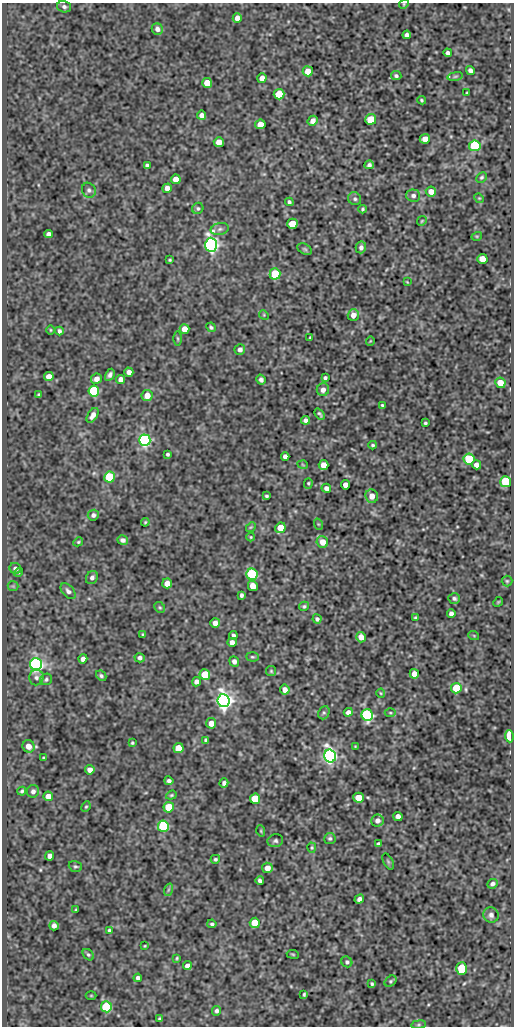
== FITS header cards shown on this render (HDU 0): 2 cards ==
NAXIS1  =                  512
NAXIS2  =                 1024

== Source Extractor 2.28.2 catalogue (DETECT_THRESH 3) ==
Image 512 x 1024 px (HDU 0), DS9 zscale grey, 1 PNG px = 1 image px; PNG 516 x 1028 px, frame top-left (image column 1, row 1024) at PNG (2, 3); each listed source drawn as its Kron ellipse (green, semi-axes under 4 px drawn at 4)
Background 136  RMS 0.65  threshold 1.95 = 3 sigma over >= 5 px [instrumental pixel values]
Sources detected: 200; all 200 listed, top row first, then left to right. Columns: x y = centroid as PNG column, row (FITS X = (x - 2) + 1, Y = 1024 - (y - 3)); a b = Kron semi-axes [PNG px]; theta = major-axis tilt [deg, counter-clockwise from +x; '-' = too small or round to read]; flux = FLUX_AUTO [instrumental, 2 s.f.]
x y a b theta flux
404 4 5 4 - 47
64 7 7 5 -16 130
237 18 5 4 - 280
157 29 6 5 - 190
407 35 4 4 - 150
448 53 4 4 - 120
470 70 5 4 - 150
308 71 5 5 - 550
396 76 5 4 - 91
455 76 8 4 9 81
262 78 5 4 - 340
207 83 5 5 - 850
467 93 3 2 - 42
279 94 5 5 - 1300
421 100 4 3 - 51
202 115 4 4 - 220
371 119 5 5 - 1000
313 121 5 4 - 270
260 124 5 5 - 620
425 139 5 5 - 370
219 142 5 5 - 420
475 146 5 5 - 3700
369 165 4 4 - 120
147 166 4 4 - 110
482 177 6 4 44 77
176 179 5 5 - 500
167 188 5 4 - 330
89 190 8 6 -59 110
431 192 5 5 - 390
413 196 7 6 - 120
479 198 5 4 - 47
355 199 7 6 - 100
289 202 4 3 - 83
198 208 6 5 - 83
363 209 4 3 - 63
422 221 5 4 - 48
292 224 5 5 - 1100
220 229 9 6 11 130
49 234 4 4 - 210
477 236 5 3 - 40
211 245 7 6 - 16000
361 247 6 5 - 140
305 249 8 5 -27 74
482 259 5 5 - 520
170 260 3 2 - 46
275 274 5 5 - 1900
407 282 3 2 - 33
264 315 5 4 - 46
353 315 6 5 - 290
211 327 5 4 - 69
184 329 5 5 - 450
51 330 4 3 - 41
59 331 4 3 - 100
310 337 3 2 - 43
178 339 7 3 -89 56
370 341 5 3 - 32
240 349 5 5 - 180
129 372 4 4 - 210
110 375 6 4 62 130
49 377 5 4 - 360
325 378 4 4 - 87
96 379 6 5 - 240
121 379 4 4 - 220
261 380 5 4 - 130
500 383 5 5 - 680
323 390 6 6 - 230
94 391 5 5 - 4700
39 395 3 3 - 67
147 395 5 5 - 460
382 405 3 3 - 53
320 414 6 2 -49 75
93 415 8 5 57 240
305 420 4 4 - 130
425 423 3 3 - 62
145 440 6 5 - 10000
373 445 4 3 - 62
167 454 3 3 - 75
285 456 4 4 - 160
469 459 5 5 - 1900
303 465 5 3 - 33
323 465 5 5 - 400
476 465 4 4 - 250
110 477 5 5 - 3500
506 482 5 5 - 3000
308 483 5 4 - 55
345 485 4 4 - 300
326 488 5 4 - 170
267 496 4 3 - 70
372 496 7 6 - 350
93 515 5 5 - 130
145 522 4 3 - 50
318 524 6 3 -71 41
251 527 5 4 - 50
280 528 5 5 - 810
251 537 4 4 - 40
123 540 5 4 - 140
78 542 5 4 - 54
322 542 6 5 - 450
15 568 6 5 - 160
18 572 4 3 - 53
252 574 5 5 - 4800
92 578 7 5 57 140
507 581 5 5 - 60
167 583 5 5 - 390
13 586 5 5 - 62
253 586 5 4 - 510
68 591 9 5 -49 160
241 595 4 3 - 100
454 598 6 5 - 90
498 602 5 4 - 41
304 606 5 4 - 67
160 607 6 5 - 61
451 613 4 4 - 150
415 618 4 4 - 54
317 619 4 4 - 100
215 623 5 5 - 310
143 635 3 3 - 54
233 635 4 3 - 100
474 636 5 3 - 40
361 637 5 5 - 420
232 642 4 4 - 250
252 657 6 4 -2 69
140 658 5 4 - 130
83 659 4 4 - 180
234 661 5 4 - 170
36 664 6 6 - 15000
271 671 5 5 - 60
205 674 5 5 - 1400
414 674 5 4 - 390
101 676 6 4 -42 87
36 677 8 7 - 140
46 679 6 5 - 85
196 682 5 4 - 160
456 688 5 5 - 2000
285 690 5 4 - 260
381 693 4 4 - 43
224 701 6 6 - 27000
348 712 5 4 - 210
324 713 7 5 68 92
390 713 5 3 - 49
367 715 6 5 - 7200
211 723 5 5 - 400
509 736 6 4 -84 1300
206 740 4 3 - 64
132 743 3 3 - 55
29 746 6 6 - 450
355 746 3 2 - 31
179 748 5 5 - 920
330 756 6 6 - 17000
43 758 3 2 - 36
90 770 5 4 - 270
169 781 4 4 - 120
224 783 5 4 - 120
22 791 4 4 - 72
33 791 6 6 - 160
171 795 5 4 - 61
48 796 5 4 - 390
358 798 5 5 - 810
255 799 5 5 - 1400
86 807 5 4 - 58
169 807 5 5 - 1300
398 816 4 4 - 210
377 820 6 6 - 200
163 826 5 5 - 4800
261 831 6 3 -72 45
330 838 5 5 - 85
275 841 8 6 15 110
378 844 4 3 - 69
312 848 5 4 - 54
50 856 4 4 - 260
215 859 4 4 - 69
388 861 8 4 -63 69
75 866 7 5 -18 76
267 868 5 5 - 330
260 880 4 4 - 110
492 884 5 4 - 130
168 890 6 4 71 75
359 899 5 4 - 160
76 910 3 3 - 52
491 915 8 7 - 160
255 923 5 5 - 1400
212 924 4 3 - 76
54 926 4 4 - 170
109 930 3 3 - 53
145 946 3 2 - 38
293 954 6 3 -9 46
88 955 6 4 -48 78
177 958 4 4 - 48
347 962 6 5 - 85
187 966 4 4 - 210
461 969 6 5 - 1500
138 978 4 4 - 150
390 981 6 4 41 70
372 984 4 3 - 65
304 994 4 3 - 60
91 995 5 3 - 40
106 1007 5 5 - 3400
217 1011 5 4 - 110
160 1019 4 3 - 76
419 1025 7 4 8 68
At the frame edge (FLAGS 8, measured only in part): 1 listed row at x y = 404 4